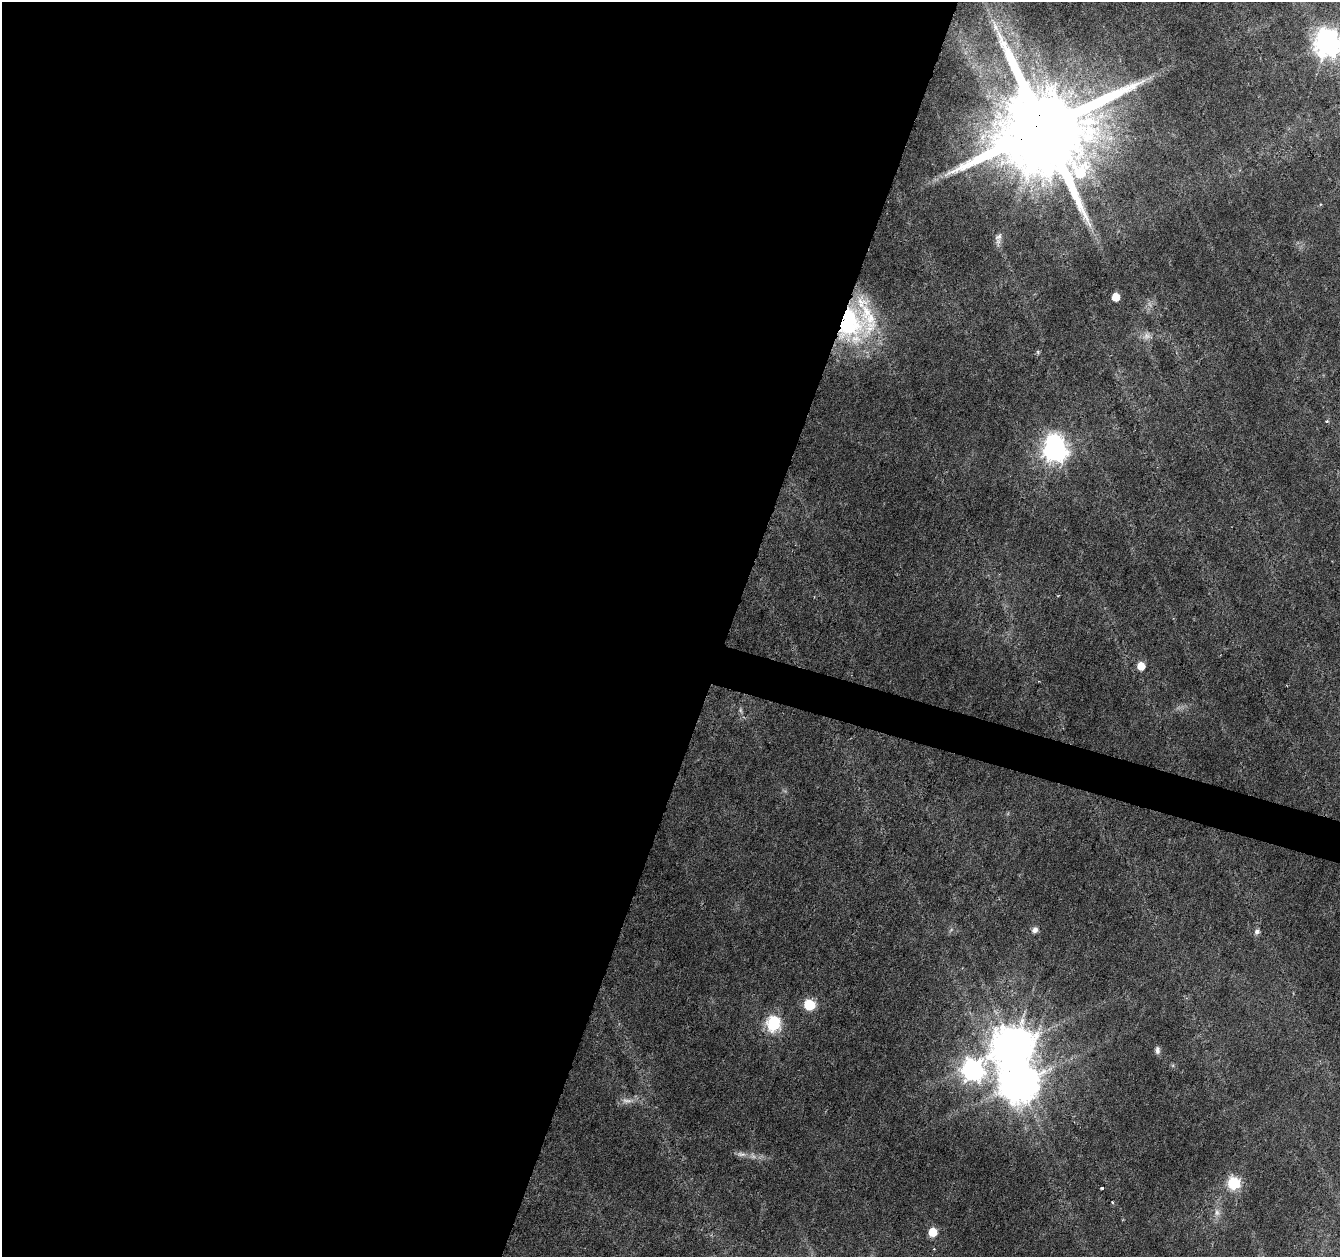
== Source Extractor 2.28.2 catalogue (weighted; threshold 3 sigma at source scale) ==
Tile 5 of 4 x 4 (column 1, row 2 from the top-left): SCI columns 1-1338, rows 2729-3983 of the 5361 x 5519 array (HDU 1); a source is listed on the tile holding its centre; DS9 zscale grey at full resolution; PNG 1342 x 1259 px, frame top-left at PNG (2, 2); no overlay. Shown black and unused: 56% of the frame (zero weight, under 3 of 6 exposures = <1% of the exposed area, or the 3 px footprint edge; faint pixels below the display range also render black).
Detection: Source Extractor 2.28.2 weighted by HDU 2 'WHT'; one run over the whole footprint, this tile lists its part. Background 0.0165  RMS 0.0018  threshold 0.00718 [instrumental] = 3 sigma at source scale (4.09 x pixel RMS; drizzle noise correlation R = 1.36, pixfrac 0.8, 0.0396/0.0396 arcsec/px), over >= 5 px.
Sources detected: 29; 3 too faint to see at this stretch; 2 inside a brighter object's white glare — not listed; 1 inside a brighter listed object's ellipse — not listed separately; the other 23 listed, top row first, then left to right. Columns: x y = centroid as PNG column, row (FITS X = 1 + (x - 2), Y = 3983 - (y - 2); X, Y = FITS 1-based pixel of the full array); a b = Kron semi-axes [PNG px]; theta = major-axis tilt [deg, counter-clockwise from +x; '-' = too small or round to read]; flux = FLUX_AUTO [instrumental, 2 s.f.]
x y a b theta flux
1328 43 9 8 - 240
1044 128 28 24 72 5400
998 237 12 8 51 0.94
1116 297 5 5 - 4.1
849 322 48 34 -74 27
1147 336 12 9 31 1.1
1038 352 6 3 -72 0.22
1327 421 5 4 - 0.2
1055 450 8 7 - 170
1141 666 5 5 - 3.8
1035 930 8 7 - 0.76
1257 932 7 5 56 0.65
809 1005 6 6 - 19
773 1024 7 7 - 24
1157 1050 9 6 -90 0.61
972 1071 9 9 - 120
1019 1083 11 11 - 670
741 1154 15 6 -5 0.95
1234 1184 6 6 - 30
1102 1188 3 3 - 0.26
1112 1202 4 3 - 0.16
1217 1212 11 7 -76 0.98
933 1232 5 5 - 5.4
Overlapping masked pixels (flux is a lower limit): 2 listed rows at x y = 1044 128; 849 322
Isophote crosses this tile's border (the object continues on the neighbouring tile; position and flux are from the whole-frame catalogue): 1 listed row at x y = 1328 43